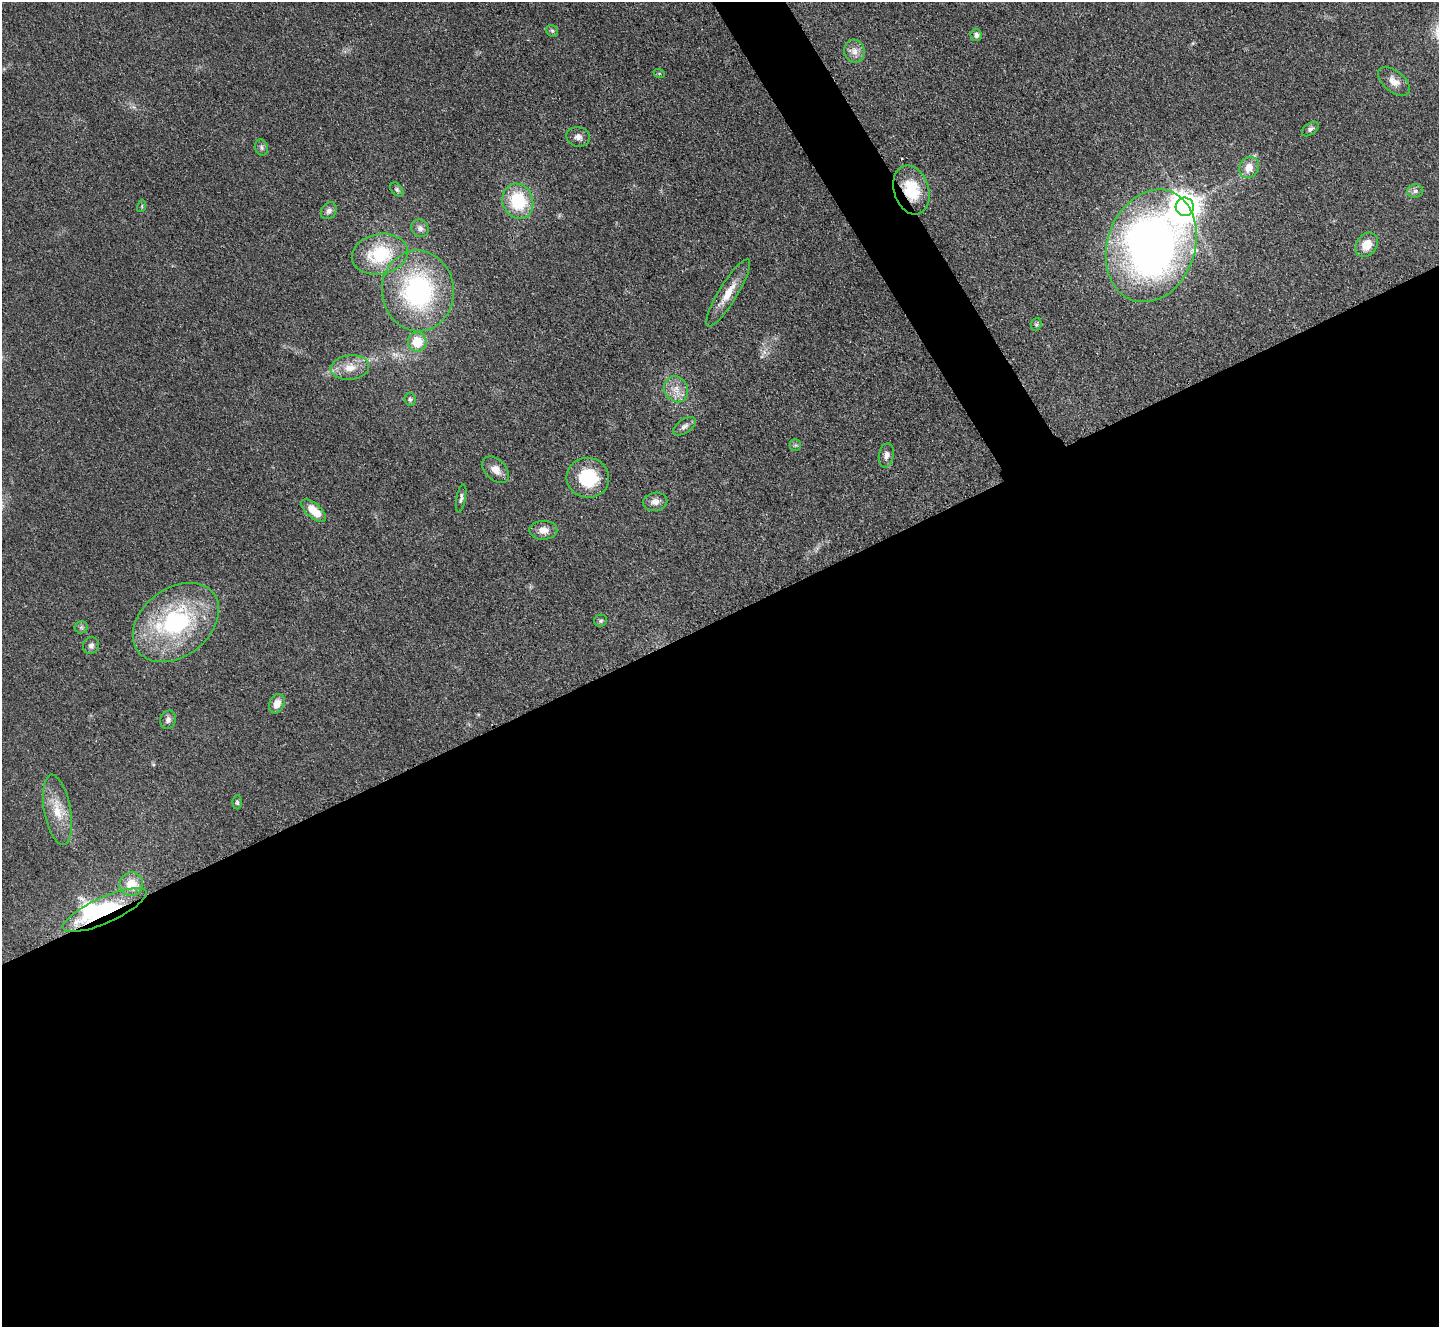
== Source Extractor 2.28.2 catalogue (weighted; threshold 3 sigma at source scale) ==
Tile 15 of 4 x 4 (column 3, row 4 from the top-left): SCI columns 2889-4325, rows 304-1628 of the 5779 x 5770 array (HDU 1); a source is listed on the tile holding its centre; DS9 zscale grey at full resolution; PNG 1441 x 1329 px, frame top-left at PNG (2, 2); each listed source drawn as its Kron ellipse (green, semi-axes under 4 px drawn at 4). Shown black and unused: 55% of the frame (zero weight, under 3 of 4 exposures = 2% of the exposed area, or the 3 px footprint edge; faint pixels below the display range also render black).
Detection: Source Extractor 2.28.2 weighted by HDU 2 'WHT'; one run over the whole footprint, this tile lists its part. Background 0.0466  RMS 0.0057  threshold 0.0255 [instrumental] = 3 sigma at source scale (4.5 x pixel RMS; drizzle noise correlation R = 1.50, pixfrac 1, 0.05/0.05 arcsec/px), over >= 5 px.
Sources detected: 48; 1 inside a brighter object's white glare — neither listed nor drawn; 1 inside a brighter listed object's ellipse — not listed separately; the other 46 listed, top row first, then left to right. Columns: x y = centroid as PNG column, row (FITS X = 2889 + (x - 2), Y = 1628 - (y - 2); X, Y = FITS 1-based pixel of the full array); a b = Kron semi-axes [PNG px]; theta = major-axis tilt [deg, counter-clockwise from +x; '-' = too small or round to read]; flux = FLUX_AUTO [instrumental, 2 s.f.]
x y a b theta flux
552 31 6 5 - 1.2
976 35 6 5 - 1.9
854 51 11 10 - 4.1
659 73 6 3 -19 0.62
1394 81 19 10 -39 5.6
1310 129 9 5 36 1.6
578 137 12 9 -11 3
262 147 8 6 -74 1.6
1249 167 11 9 56 6.5
397 189 8 5 -50 1.2
911 190 25 17 -72 21
1415 191 8 6 2 1.9
518 201 18 15 -70 29
142 206 6 3 73 0.67
1185 207 9 9 - 830
329 211 9 7 53 2.3
420 228 9 8 - 2.4
1367 245 13 10 55 8.4
1151 246 57 44 71 380
380 254 28 20 11 32
418 291 40 36 -84 90
728 293 39 9 58 10
1036 324 6 5 - 1
417 342 9 9 - 13
350 368 19 12 7 8.6
676 389 13 11 -57 6.5
410 399 6 5 - 1.1
684 426 13 7 34 2.5
795 445 6 5 - 1
886 455 12 7 79 2.9
496 470 16 10 -44 4.9
588 478 21 20 - 26
461 498 14 4 80 1.7
655 502 12 9 11 3.9
314 511 15 7 -41 12
543 530 14 9 0 4.8
601 621 7 6 - 1
176 622 48 34 37 74
81 627 6 6 - 1.3
91 646 8 8 - 2.2
277 704 10 7 68 5.5
168 720 9 7 68 2.3
237 802 7 4 -87 1.1
57 810 36 13 -80 14
131 884 12 12 - 10
105 910 45 13 24 50
Overlapping masked pixels (flux is a lower limit): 2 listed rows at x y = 911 190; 105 910